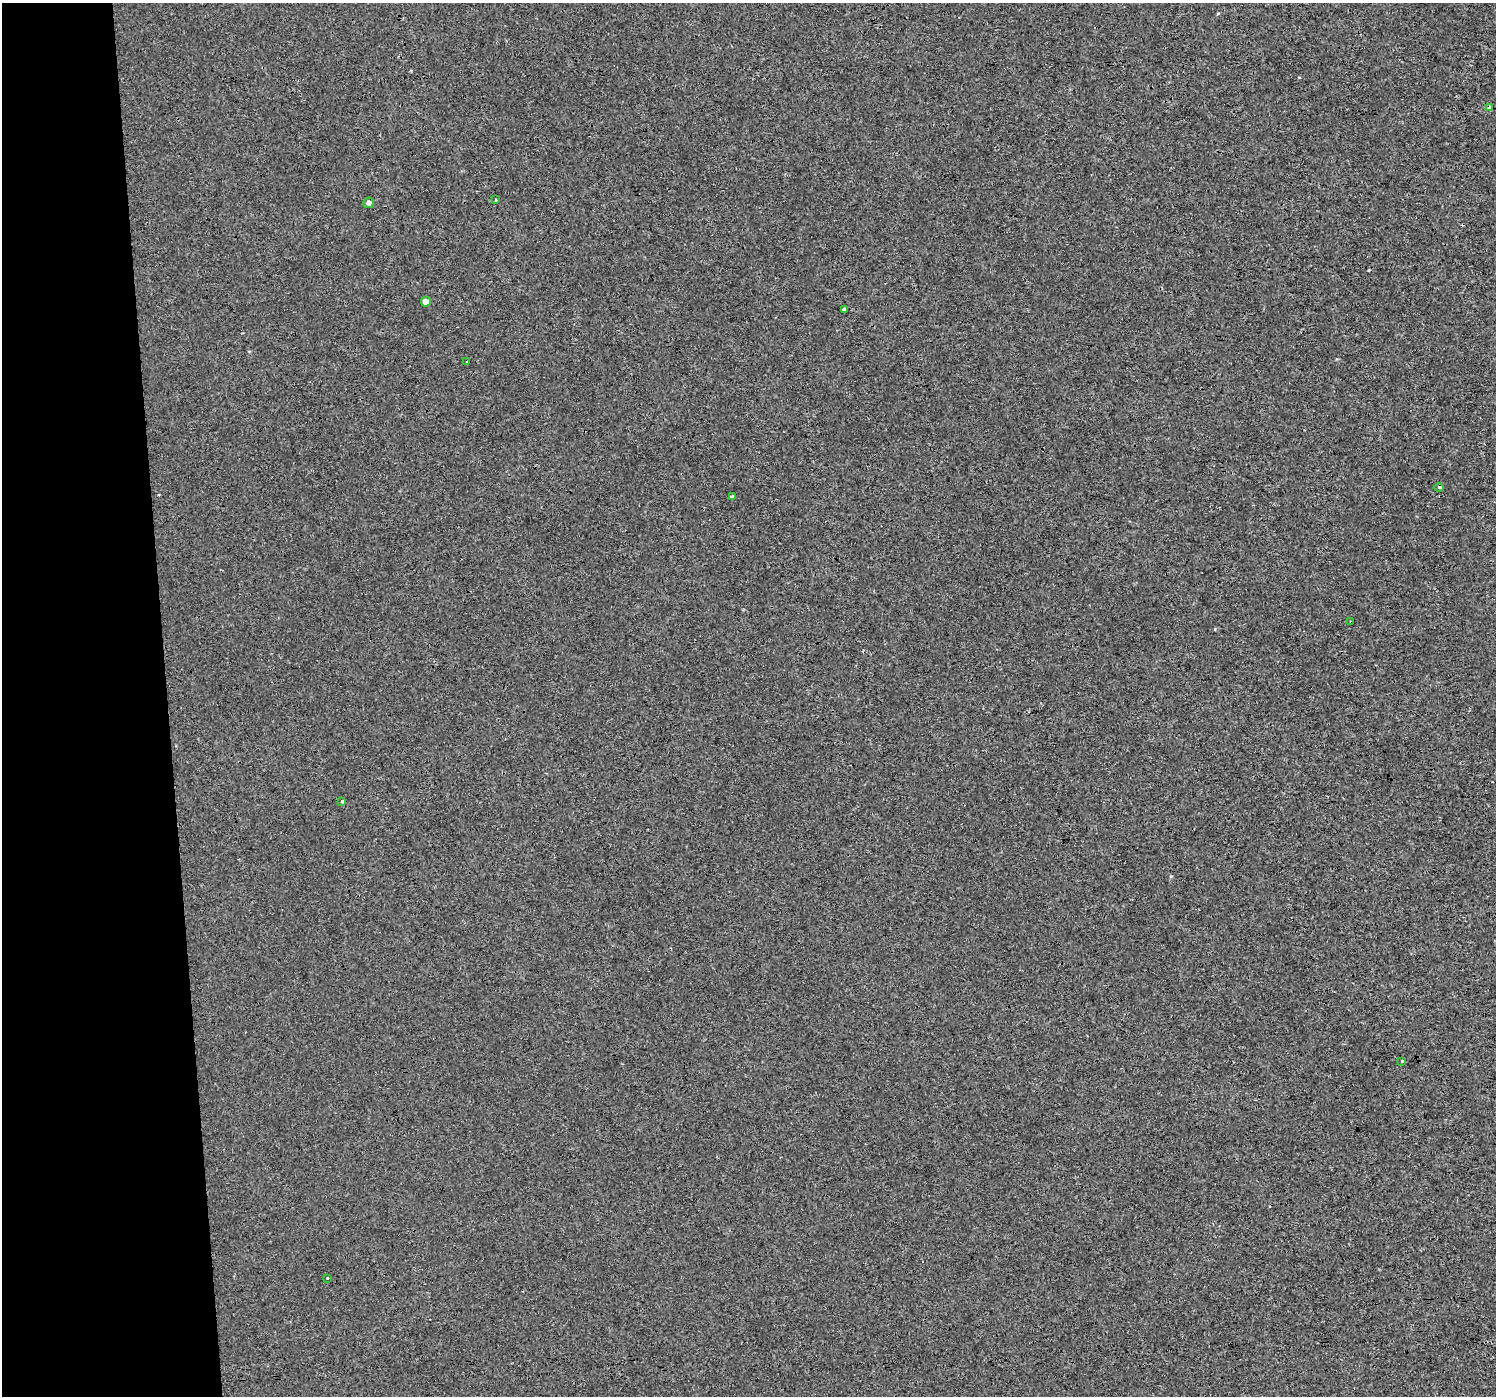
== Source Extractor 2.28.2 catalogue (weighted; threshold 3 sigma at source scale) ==
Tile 4 of 3 x 3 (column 1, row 2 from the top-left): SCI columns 1-1494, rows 1398-2791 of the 4483 x 4230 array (HDU 1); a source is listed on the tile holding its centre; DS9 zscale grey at full resolution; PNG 1498 x 1398 px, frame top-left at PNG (2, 3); each listed source drawn as its Kron ellipse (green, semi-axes under 4 px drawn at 4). Shown black and unused: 11% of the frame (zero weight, under 3 of 4 exposures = <1% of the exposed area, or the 3 px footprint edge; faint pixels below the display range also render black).
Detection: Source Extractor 2.28.2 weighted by HDU 2 'WHT'; one run over the whole footprint, this tile lists its part. Background 5.44e-04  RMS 0.0017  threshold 0.00785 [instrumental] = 3 sigma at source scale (4.5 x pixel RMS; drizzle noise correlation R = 1.50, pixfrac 1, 0.0396/0.0396 arcsec/px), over >= 5 px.
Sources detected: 12; all 12 listed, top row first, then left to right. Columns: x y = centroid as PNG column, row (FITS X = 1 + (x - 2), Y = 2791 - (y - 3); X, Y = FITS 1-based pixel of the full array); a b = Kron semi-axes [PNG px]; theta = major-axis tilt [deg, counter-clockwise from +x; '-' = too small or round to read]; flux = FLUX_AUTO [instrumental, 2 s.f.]
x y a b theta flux
1489 108 4 3 - 1.1
496 200 2 2 - 0.16
369 203 5 5 - 0.64
426 302 5 5 - 1.3
844 309 4 3 - 1.2
467 362 2 2 - 0.16
1439 487 5 3 - 0.18
732 497 3 3 - 0.88
1351 622 3 2 - 0.15
342 802 4 3 - 0.29
1402 1061 3 3 - 0.22
327 1278 3 3 - 0.2
Overlapping masked pixels (flux is a lower limit): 2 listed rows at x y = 1489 108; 1351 622